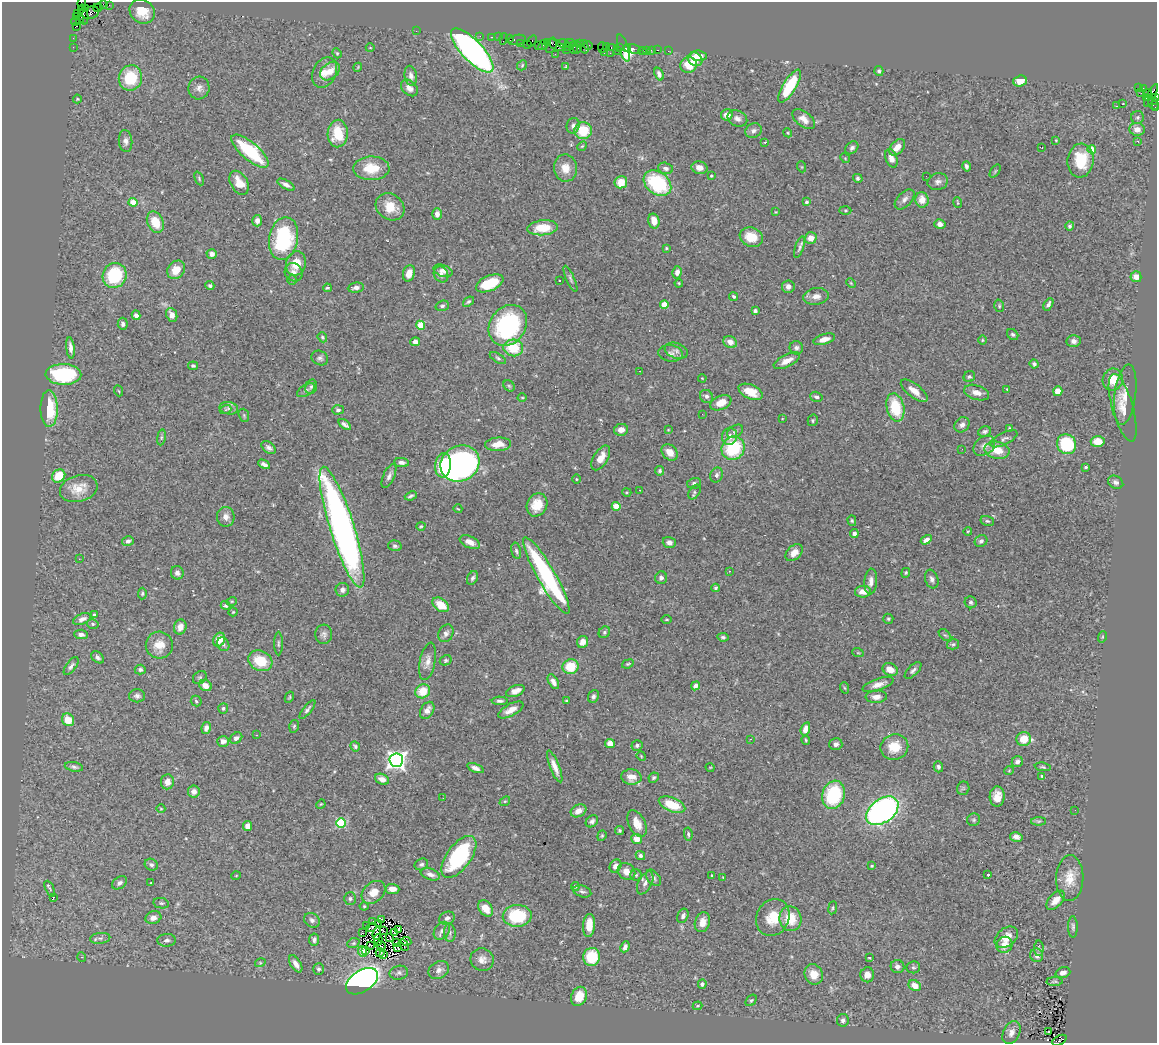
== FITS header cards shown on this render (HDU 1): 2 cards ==
NAXIS1  =                 1155
NAXIS2  =                 1041

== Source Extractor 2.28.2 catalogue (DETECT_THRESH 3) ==
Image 1155 x 1041 px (HDU 1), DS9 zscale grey, 1 PNG px = 1 image px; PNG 1159 x 1045 px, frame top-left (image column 1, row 1041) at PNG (2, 2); each listed source drawn as its Kron ellipse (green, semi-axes under 4 px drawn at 4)
Background 1.39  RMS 0.05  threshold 0.149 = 3 sigma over >= 5 px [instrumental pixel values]
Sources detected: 499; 2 with non-positive FLUX_AUTO (blend fragments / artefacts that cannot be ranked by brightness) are neither listed nor drawn; the other 497 listed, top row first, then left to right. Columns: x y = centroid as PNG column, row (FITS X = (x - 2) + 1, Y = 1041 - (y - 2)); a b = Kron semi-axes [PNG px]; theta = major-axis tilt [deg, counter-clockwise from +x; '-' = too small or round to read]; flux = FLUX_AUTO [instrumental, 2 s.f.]
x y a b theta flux
82 3 7 4 83 73
103 4 4 2 - 59
109 5 2 2 - 15
85 8 4 3 - 53
98 8 5 2 - 59
142 11 13 11 -34 61
91 13 8 6 19 400
78 14 3 3 - 46
83 15 10 4 -78 430
77 17 3 2 - 50
80 20 3 3 - 75
75 21 4 3 - 100
76 26 3 2 - 15
416 31 2 2 - 6
480 36 2 2 - 17
492 37 3 2 - 69
498 37 2 2 - 29
73 38 2 2 - 12
504 39 5 2 - 82
509 39 3 3 - 85
517 40 9 5 12 210
532 41 6 3 54 66
547 43 3 2 - 43
570 43 5 2 - 190
520 44 4 3 - 51
563 44 6 4 -16 200
580 44 4 2 - 42
527 45 3 3 - 160
543 45 6 4 49 90
551 45 8 5 67 370
556 45 10 4 -25 400
588 45 4 3 - 130
538 46 2 2 - 110
606 46 4 2 - 81
73 47 2 2 - 19
568 47 2 2 - 58
573 47 6 3 -89 280
584 47 7 3 -76 180
602 47 5 3 - 62
611 47 3 2 - 64
620 47 3 2 - 190
370 48 4 3 - 2.3
578 48 6 3 73 140
623 48 14 5 -72 95
627 48 3 2 - 110
632 49 9 4 -10 210
472 50 28 10 -46 1100
566 50 2 2 - 35
617 50 3 2 - 70
647 50 3 3 - 85
651 50 2 2 - 13
658 50 3 2 - 94
642 51 4 2 - 16
668 51 2 2 - 16
337 53 5 4 - 3.9
604 53 4 2 - 120
610 53 2 2 - 43
555 54 2 2 - 15
698 56 8 5 -7 38
695 59 8 6 -33 32
522 65 5 4 - 4.2
689 65 8 7 - 68
358 67 4 3 - 2.9
566 67 4 2 - 2.6
330 71 11 8 38 38
879 71 5 4 - 6.4
325 73 16 12 64 42
659 74 7 4 -69 11
411 76 10 6 -80 15
130 78 13 11 72 140
1020 81 7 5 19 37
790 86 19 6 59 150
199 88 11 10 - 19
409 88 9 7 -43 17
1138 88 3 2 - 200
1143 89 3 2 - 24
1141 93 2 2 - 19
1148 93 4 3 - 480
1151 95 12 3 64 470
1146 97 3 2 - 57
1155 98 4 4 - 170
77 99 4 4 - 3.2
1153 103 6 5 - 250
1123 104 3 2 - 1.8
1116 106 3 2 - 7.6
1155 108 3 2 - 43
727 115 6 5 - 32
1138 117 6 6 - 6.1
737 118 10 7 -25 15
803 119 13 7 -38 26
573 126 8 6 73 11
1137 129 7 6 - 24
583 131 9 8 - 91
753 131 8 7 - 12
338 133 14 10 88 99
788 133 4 3 - 3.5
1056 140 3 2 - 2.4
126 141 11 7 -85 14
1138 141 3 2 - 3.5
765 142 3 3 - 14
582 146 5 4 - 4.3
897 147 10 6 47 33
1042 147 3 2 - 3.6
852 148 7 5 44 11
1092 149 4 4 - 82
250 151 23 9 -41 190
845 158 5 4 - 3.5
891 158 9 5 -71 24
1080 161 17 13 83 120
966 166 5 4 - 7.5
802 167 5 3 - 2.9
371 168 18 11 1 90
565 168 13 11 -82 41
666 168 7 5 -15 13
699 168 8 6 -14 26
995 171 7 4 54 4.3
711 176 4 3 - 4.6
926 176 2 2 - 2.1
199 178 7 4 -65 4.5
858 178 5 4 - 7.7
621 182 6 6 - 49
938 182 10 8 16 15
239 183 13 8 -60 47
657 183 15 11 -39 250
286 185 9 4 -30 14
905 199 12 7 46 15
922 200 7 6 - 33
133 202 4 4 - 74
807 202 3 3 - 7.5
958 203 6 3 -76 3.4
390 207 15 12 -37 60
845 210 6 3 0 3.7
776 212 3 3 - 2.5
437 214 6 4 -90 17
257 221 6 5 - 15
654 221 7 5 -78 33
155 222 11 8 -65 63
940 224 5 5 - 18
1070 226 4 4 - 6.5
543 228 15 7 5 80
751 237 12 9 -21 63
284 238 21 14 78 280
811 238 6 6 - 29
799 247 11 4 71 8.6
666 248 4 3 - 3.9
212 254 5 5 - 16
296 263 12 9 74 54
176 270 10 8 48 47
443 271 10 6 -19 17
294 272 9 8 - 17
677 272 6 4 77 15
409 273 8 6 76 33
441 274 8 7 - 15
115 275 13 11 63 190
1136 277 5 5 - 26
570 279 14 4 -66 8.3
292 280 5 4 - 5.2
559 280 3 3 - 8.4
490 283 14 7 23 120
679 283 4 3 - 3.4
851 283 5 3 - 3.3
210 286 4 4 - 6.3
788 287 6 6 - 13
327 288 4 3 - 4.3
356 288 8 5 7 13
734 296 4 3 - 5.6
816 296 13 8 9 25
468 302 6 4 37 5.6
664 304 4 4 - 83
1048 304 7 4 59 9.6
442 306 7 5 19 7.5
999 306 6 4 -72 4.8
755 311 4 4 - 7.4
136 315 5 4 - 14
172 315 7 5 -67 19
123 324 6 5 - 9.9
420 325 4 4 - 80
508 325 22 18 54 450
1013 334 6 5 - 6.3
322 337 5 4 - 5.3
824 339 11 5 17 22
982 340 5 3 - 3.2
1074 341 7 6 - 13
415 342 5 4 - 16
730 342 7 5 -31 25
70 348 10 4 -84 16
513 348 10 8 -6 100
796 348 7 6 - 9.5
676 351 12 7 -19 17
671 353 12 8 -7 17
320 358 8 7 - 9.6
498 358 9 4 -33 7
787 361 14 6 26 30
1034 364 4 4 - 8.9
193 366 5 4 - 4.8
640 371 3 2 - 4
63 374 18 10 -2 260
969 377 6 5 - 6.6
702 378 4 3 - 2.6
1113 380 11 10 - 48
509 386 6 5 - 5.7
311 387 7 5 72 8.5
1007 389 3 3 - 2.6
306 390 10 5 32 11
119 391 5 3 - 2.8
914 391 16 6 -38 32
1058 391 5 4 - 36
751 392 13 7 -24 50
977 393 13 7 -18 24
1125 395 30 10 82 41
706 396 7 6 - 12
816 397 6 5 - 8
522 398 4 3 - 2.7
721 403 11 7 23 42
895 407 14 8 -77 130
229 408 9 6 -10 12
1123 408 35 10 -74 52
49 409 18 8 -89 140
225 410 6 3 20 3.8
338 410 6 4 3 7
702 414 2 2 - 4.9
244 415 7 5 -71 5
782 419 2 2 - 2
813 420 6 5 - 5.3
345 425 7 3 -39 11
962 425 8 7 - 15
1010 428 4 3 - 5.6
621 430 7 5 10 24
668 430 3 2 - 2.4
735 431 9 5 32 10
985 431 6 5 - 7.7
730 436 9 7 74 23
161 437 8 4 81 5.5
1004 439 14 6 27 13
1098 441 7 5 -3 47
498 444 13 6 3 40
1066 444 10 9 - 200
984 446 12 9 37 21
269 448 8 5 -36 11
733 448 12 11 - 200
962 449 2 2 - 4.3
997 450 12 8 -11 60
670 452 9 7 -45 35
601 458 14 7 59 37
402 462 7 4 -8 12
460 463 20 17 29 1200
264 464 6 4 -27 12
443 465 12 8 85 150
1086 467 3 3 - 4.1
660 471 5 4 - 4.8
717 475 8 6 72 9
59 476 7 6 - 77
389 476 13 5 66 14
576 479 4 3 - 3
1116 482 8 6 -29 10
694 483 7 5 14 8
79 489 19 13 16 60
640 490 2 2 - 1.7
627 492 4 4 - 4.5
694 492 8 5 57 6.4
411 496 6 3 24 6.8
537 505 12 10 63 61
616 506 4 4 - 95
458 509 4 2 - 2.6
226 517 10 9 - 20
852 521 5 4 - 4.6
987 521 7 5 -15 6
421 526 4 3 - 3.4
342 527 63 12 -72 1700
968 531 4 3 - 3.2
854 534 4 4 - 11
926 540 6 4 32 15
128 541 6 5 - 9.7
981 541 6 5 - 11
470 542 11 5 -24 26
669 542 6 5 - 14
395 546 7 5 -15 7.7
516 551 8 4 -77 7.5
794 553 10 6 44 30
79 559 2 2 - 4.8
729 571 3 2 - 2.6
177 573 7 6 - 12
906 573 5 4 - 3.9
546 575 44 9 -60 580
472 578 7 5 62 7.9
661 578 6 6 - 11
932 579 9 6 -70 11
871 582 13 6 86 19
716 588 4 3 - 7.1
342 590 7 6 - 12
863 592 8 6 2 29
142 593 6 4 87 4.9
232 601 5 3 - 3.2
971 602 6 5 - 7.4
441 605 9 6 -35 56
226 606 5 4 - 5.8
233 612 4 4 - 3.8
94 615 3 3 - 3.5
82 619 9 5 24 18
888 619 5 5 - 4.9
667 620 5 3 - 3.4
93 624 6 4 -15 5.8
180 627 8 6 75 21
604 632 6 5 - 5.9
446 633 9 7 61 13
81 634 7 4 -5 14
324 634 10 8 -88 13
945 635 7 4 -42 6.1
723 637 5 4 - 6
1102 637 6 3 71 3.6
219 640 7 5 62 47
582 642 6 5 - 21
223 644 7 5 -58 9.3
278 644 12 4 90 6.4
953 644 6 5 - 5.6
159 645 13 13 - 48
858 653 6 3 -18 3.1
98 657 7 5 -40 9.2
446 660 6 5 - 5.6
260 661 12 10 -26 85
428 661 19 8 78 25
628 664 6 4 20 4.5
71 666 10 5 54 11
571 667 8 7 - 91
140 670 5 5 - 9.2
890 670 8 6 -24 36
913 670 10 5 45 10
200 677 7 6 - 5.8
553 682 8 4 -59 17
878 684 16 6 19 26
205 686 6 5 - 28
695 686 5 4 - 14
845 688 6 3 -69 3.9
423 691 7 6 - 59
515 691 9 5 22 22
137 696 8 6 0 10
593 696 7 5 67 8.6
289 697 6 4 61 4.3
876 697 10 6 2 20
196 701 5 5 - 5.3
500 701 8 4 -1 8
566 701 3 3 - 3.7
223 708 5 5 - 5.9
307 710 11 4 52 8.7
427 710 9 6 57 21
511 710 14 6 29 29
68 720 6 6 - 51
294 726 6 4 75 5
206 728 6 4 79 12
805 729 7 4 72 24
256 735 2 2 - 2.2
236 738 7 5 35 12
750 739 3 2 - 4.4
1024 739 7 7 - 58
806 740 4 3 - 4.4
223 741 6 5 - 16
610 743 5 4 - 27
836 744 6 6 - 12
637 745 5 5 - 7.4
355 746 5 4 - 6
894 747 14 12 20 67
641 756 5 4 - 3.1
396 760 7 7 - 1600
1017 762 6 5 - 12
555 766 17 4 -68 26
74 767 9 4 -10 8.5
710 767 5 3 - 2.4
938 767 5 4 - 7.9
1043 767 8 4 -8 5.3
475 768 9 4 -22 13
1009 771 4 3 - 2.4
1042 776 4 4 - 4.2
631 777 10 8 -4 35
654 778 5 5 - 6.8
382 779 7 5 -22 24
167 782 7 6 - 22
963 788 7 6 - 5.6
194 792 6 6 - 17
834 795 14 11 73 240
997 796 10 7 88 32
443 798 3 2 - 4.1
505 801 6 4 41 4.4
321 804 5 4 - 3
672 805 14 7 -22 89
161 809 4 3 - 2.6
1075 810 2 2 - 4.8
579 811 8 6 28 27
882 811 18 11 36 1100
974 820 6 6 - 5.9
592 821 7 5 41 9.2
1039 821 7 4 1 5.7
341 823 5 4 - 250
637 824 14 8 -64 38
248 826 5 4 - 26
619 830 4 4 - 5.3
688 834 6 4 -81 6.6
602 836 5 4 - 4.3
1016 837 6 4 -13 15
637 839 5 5 - 33
640 856 5 4 - 8.8
459 857 24 12 54 320
421 864 7 5 25 8
151 865 7 5 -28 8.9
615 866 7 5 60 19
872 866 4 3 - 3.5
627 872 9 7 -41 27
430 874 10 5 -19 16
636 875 5 5 - 6.1
712 875 3 2 - 3.1
988 875 4 3 - 4.5
236 876 5 3 - 2.5
723 877 4 4 - 2.6
653 878 9 6 -51 10
1070 878 23 13 89 59
119 883 8 5 33 13
151 883 3 2 - 6.1
645 883 12 6 63 16
575 886 4 4 - 6.5
50 889 8 3 -65 5.2
392 889 7 5 -5 22
582 891 9 5 -18 8.6
374 892 13 9 40 39
53 898 3 2 - 30
350 899 6 6 - 7.2
1055 900 11 6 48 28
161 903 8 5 -9 6
364 906 4 4 - 3.7
486 908 9 6 -54 44
833 908 6 3 82 4.1
517 916 14 11 2 190
683 916 7 5 67 10
773 917 19 16 62 82
153 918 8 6 18 18
447 918 8 6 23 11
382 919 3 2 - 3.4
790 919 12 11 - 86
312 920 8 7 - 11
372 921 2 2 - 4.4
702 922 10 7 73 31
378 924 3 2 - 3.2
367 925 3 2 - 2
589 925 11 6 86 48
372 927 5 2 - 4.7
1073 927 11 5 -89 7.9
399 929 3 2 - 4.7
383 931 3 2 - 5.2
442 931 10 7 52 13
362 933 3 2 - 7.2
394 933 3 3 - 1.3
450 933 9 5 -88 9
377 934 6 2 83 3.4
1006 937 13 9 37 40
100 938 10 5 6 10
390 938 4 2 - 2.6
314 939 6 5 - 10
167 940 9 6 4 11
378 940 5 2 - 2.7
406 941 5 3 - 5.8
396 942 3 2 - 2
353 943 6 4 21 5.4
371 945 3 2 - 3.7
404 945 6 2 -60 7.1
1004 945 8 7 - 33
381 946 5 2 - 1.7
625 947 6 4 65 11
398 948 2 2 - 0.19
1039 948 8 5 -89 6.7
366 950 3 2 - 6.7
363 951 5 4 - 5.7
380 953 5 3 - 1.4
384 955 3 2 - 3.4
1037 955 7 6 - 14
82 957 4 4 - 3.5
592 957 9 8 - 120
869 958 3 2 - 2.4
482 960 12 11 - 24
260 963 5 3 - 3.3
296 964 9 5 -58 18
897 967 7 6 - 14
913 967 7 6 - 7.4
319 969 5 5 - 7.4
439 970 11 8 32 16
399 973 9 7 11 9.9
1063 973 7 5 19 16
814 974 10 9 - 44
867 975 7 7 - 24
362 981 18 10 33 1600
1055 982 8 3 1 4
702 984 5 4 - 8.6
915 985 6 5 - 30
579 996 10 7 64 54
751 1000 6 4 48 5.3
698 1006 5 4 - 4.4
843 1020 6 6 - 9
1011 1032 12 8 64 19
1048 1032 3 3 - 8.8
1059 1040 7 4 28 430
At the frame edge (FLAGS 8, measured only in part): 4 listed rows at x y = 82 3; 1155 98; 1155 108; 1059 1040
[2 non-positive-flux detections neither listed nor drawn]